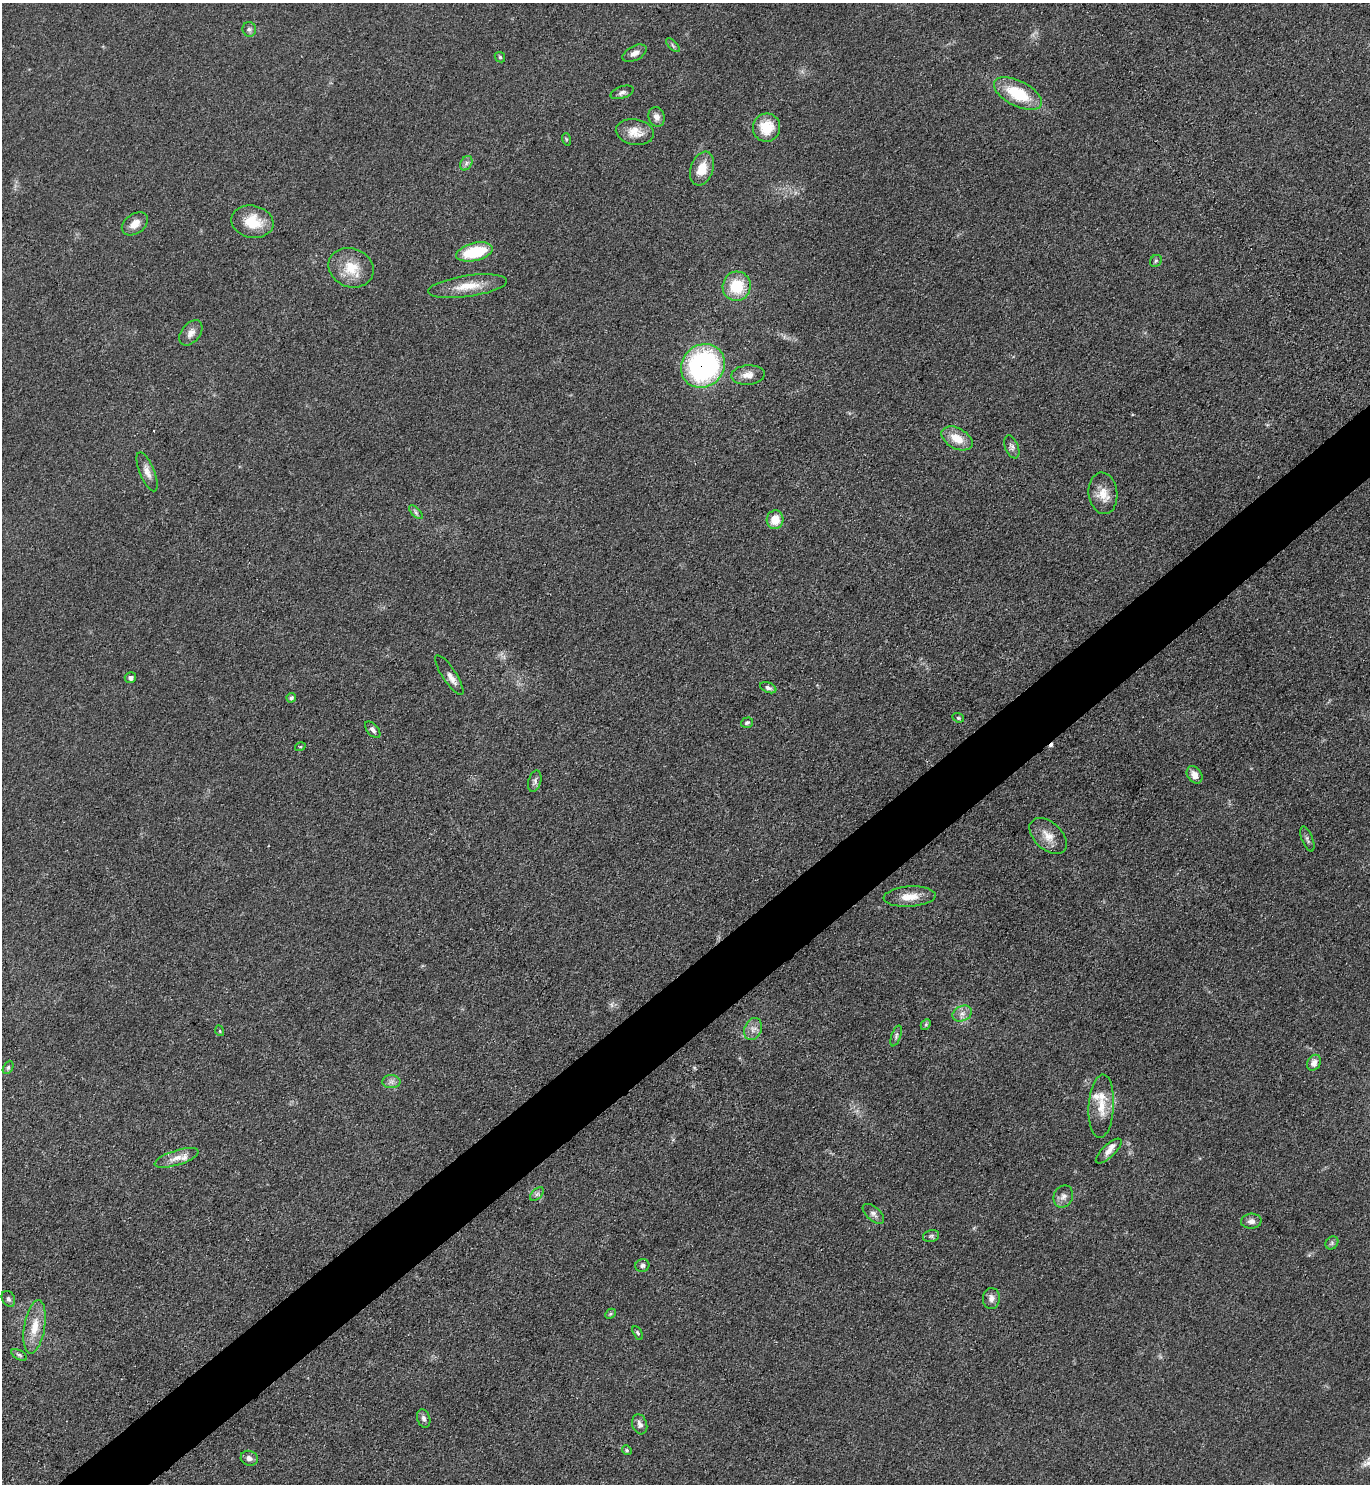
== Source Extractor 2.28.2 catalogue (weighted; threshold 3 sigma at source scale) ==
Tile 7 of 4 x 4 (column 3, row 2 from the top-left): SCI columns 2891-4258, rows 2966-4447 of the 5924 x 5929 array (HDU 1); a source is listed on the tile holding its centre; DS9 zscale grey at full resolution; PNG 1372 x 1486 px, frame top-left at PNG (2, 3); each listed source drawn as its Kron ellipse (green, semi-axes under 4 px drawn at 4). Shown black and unused: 5% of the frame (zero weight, under 3 of 4 exposures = <1% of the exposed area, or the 3 px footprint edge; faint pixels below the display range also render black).
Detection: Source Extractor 2.28.2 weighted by HDU 2 'WHT'; one run over the whole footprint, this tile lists its part. Background 0.0759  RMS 0.0061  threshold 0.0275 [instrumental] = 3 sigma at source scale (4.5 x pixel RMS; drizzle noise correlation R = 1.50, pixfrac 1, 0.05/0.05 arcsec/px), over >= 5 px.
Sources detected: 75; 2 cosmic-ray / hot-pixel residue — neither listed nor drawn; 4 inside a brighter listed object's ellipse — not listed separately; the other 69 listed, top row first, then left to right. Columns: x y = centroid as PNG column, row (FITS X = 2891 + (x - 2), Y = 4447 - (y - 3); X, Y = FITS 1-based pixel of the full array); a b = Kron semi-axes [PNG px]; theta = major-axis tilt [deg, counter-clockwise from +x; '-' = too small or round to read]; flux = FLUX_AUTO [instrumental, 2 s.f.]
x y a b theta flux
249 29 7 6 - 1.8
673 45 9 3 -45 1.1
635 53 13 7 28 3.4
500 57 6 4 -45 0.87
622 92 12 6 18 2.2
1018 94 26 12 -27 27
656 117 10 8 -71 3.3
766 128 14 13 - 16
635 132 19 13 -9 8.3
566 139 6 4 -72 0.83
466 163 8 5 61 1.8
702 169 17 11 70 11
252 222 21 16 -11 17
135 224 14 10 36 5.9
474 252 19 9 13 30
1156 261 6 5 - 1
351 268 23 19 -22 15
468 286 40 10 8 13
737 286 15 14 - 20
191 333 14 9 51 4
703 366 23 20 44 120
748 375 17 9 4 5.8
957 438 17 10 -29 10
1012 447 12 6 -68 2.1
147 472 21 7 -68 4.5
1103 493 21 14 -84 9
416 512 9 3 -45 1.2
775 520 9 8 - 9.8
449 675 23 7 -57 4.4
130 678 6 5 - 1.7
768 688 8 5 -22 1.8
291 698 5 4 - 1.5
958 718 6 4 -22 0.78
747 723 6 5 - 1.3
373 730 10 5 -49 2
300 747 5 3 - 0.59
1194 775 9 7 -53 4.5
535 781 11 6 74 2.1
1048 836 22 13 -43 8.2
1307 839 13 5 -68 1.6
910 897 26 10 4 9.1
962 1014 10 7 26 3.4
926 1024 6 4 47 0.86
753 1029 11 8 68 3.9
220 1031 5 3 - 0.66
896 1036 11 4 71 1.4
1314 1063 8 6 57 3.5
8 1067 7 4 63 1.2
391 1082 9 6 -2 2.6
1101 1106 32 12 86 12
1109 1151 16 6 44 3.8
177 1158 23 7 17 6
537 1194 8 5 44 1.6
1063 1196 11 9 67 3.4
873 1214 13 6 -41 2.4
1251 1221 10 7 3 3.2
931 1236 8 5 14 1.4
1332 1243 7 6 - 1.5
642 1265 7 6 - 1.7
991 1298 10 8 83 3
8 1299 8 6 -62 1.6
610 1314 6 4 44 0.9
35 1327 27 10 81 12
638 1333 7 4 -61 1
19 1355 8 4 -30 1.2
424 1418 9 6 -72 2
640 1424 10 7 -71 2.5
627 1450 5 4 - 0.86
249 1458 9 7 -23 2.6
Overlapping masked pixels (flux is a lower limit): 1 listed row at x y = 703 366